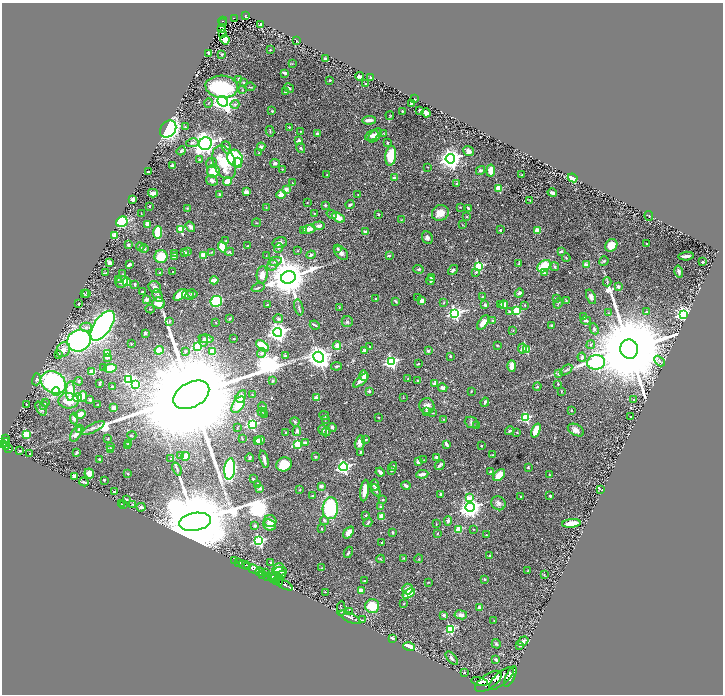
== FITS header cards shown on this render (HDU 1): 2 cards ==
NAXIS1  =                 1442
NAXIS2  =                 1384

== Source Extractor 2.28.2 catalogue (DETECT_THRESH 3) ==
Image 1442 x 1384 px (HDU 1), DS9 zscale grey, zoomed out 1/2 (1 PNG px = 2 x 2 image px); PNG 725 x 696 px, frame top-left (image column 2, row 1383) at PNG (2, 3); each listed source drawn as its Kron ellipse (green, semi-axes under 4 px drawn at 4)
Background 1.1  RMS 0.021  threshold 0.0625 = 3 sigma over >= 5 px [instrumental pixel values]
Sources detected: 588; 36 cannot appear on this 1/2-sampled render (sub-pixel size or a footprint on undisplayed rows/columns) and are neither listed nor drawn; of the other 552, the 500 brightest by FLUX_AUTO listed and drawn (52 fainter detections omitted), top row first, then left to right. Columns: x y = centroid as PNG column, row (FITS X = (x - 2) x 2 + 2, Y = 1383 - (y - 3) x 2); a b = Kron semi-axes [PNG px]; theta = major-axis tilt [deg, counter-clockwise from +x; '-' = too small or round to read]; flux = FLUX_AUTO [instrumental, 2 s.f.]
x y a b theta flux
246 15 4 2 - 150
234 18 4 2 - 140
223 21 4 2 - 160
223 23 2 1 - 19
260 24 3 2 - 2.5
222 29 3 3 - 24
222 33 2 2 - 3.8
225 40 5 4 - 57
297 41 2 1 - 2.1
270 50 2 2 - 5
209 53 3 3 - 13
222 54 2 2 - 8.2
325 59 3 3 - 8.8
292 64 3 2 - 2.1
285 73 4 2 - 8.9
359 76 4 3 - 18
371 77 3 2 - 7.3
239 79 4 3 - 9.2
330 80 2 2 - 3.4
244 83 4 3 - 4.8
366 84 2 2 - 3.8
222 87 16 11 -5 330
250 87 5 1 - 2.5
289 88 5 3 - 7.8
243 90 3 3 - 3.7
285 92 2 2 - 7.9
415 99 2 2 - 4.1
223 101 6 4 -44 2100
208 103 5 2 - 3.3
235 104 4 4 - 6.6
411 104 3 2 - 5
419 110 2 2 - 11
272 111 3 3 - 3.6
402 111 2 2 - 2.6
426 113 5 3 - 21
390 115 4 2 - 1.8
369 120 7 3 4 19
185 127 2 2 - 3.4
289 127 2 2 - 5.2
168 129 9 7 50 880
270 131 5 2 - 3.7
300 131 2 2 - 2.9
384 133 4 2 - 2.6
317 134 2 2 - 39
375 135 8 5 46 23
372 136 7 4 26 19
299 141 2 2 - 47
192 143 6 4 10 10
205 143 6 6 - 2800
387 143 3 3 - 3.5
226 147 6 4 -70 17
261 147 4 3 - 8.5
301 148 5 3 - 7
181 151 5 3 - 7.2
468 151 5 4 - 15
259 153 3 2 - 2.3
391 156 10 5 82 140
235 158 9 7 -58 380
199 159 3 3 - 4.3
450 159 5 4 - 3200
224 162 17 11 -68 170
211 163 5 5 - 9.7
238 163 5 3 - 48
275 163 5 4 - 9.8
172 166 3 3 - 9.5
427 167 3 2 - 2.2
282 169 3 2 - 2.9
480 170 5 4 - 10
213 171 6 6 - 91
491 171 6 4 83 42
148 172 2 2 - 6.6
327 175 2 2 - 2.4
522 175 2 2 - 2.7
394 178 2 2 - 32
573 178 5 3 - 86
212 180 6 5 - 14
227 181 4 3 - 61
292 183 3 2 - 2.6
457 183 3 3 - 2.7
499 188 3 3 - 160
286 189 2 2 - 55
246 192 3 3 - 20
552 192 5 2 - 14
153 193 5 3 - 17
220 194 3 3 - 6.2
281 195 5 4 - 53
358 195 2 2 - 3.1
133 199 3 2 - 19
530 200 3 3 - 2.9
307 203 2 2 - 2.2
325 205 3 3 - 5
350 205 4 3 - 8.1
150 206 2 2 - 8.4
460 207 3 2 - 2
187 208 4 3 - 3.9
266 208 4 2 - 2.1
468 208 3 2 - 8.5
314 213 2 2 - 3.3
440 213 8 7 - 44
141 214 2 2 - 2.9
332 214 5 4 - 6.7
378 214 2 2 - 2.8
649 216 5 1 - 2.2
338 217 7 4 -33 53
467 217 3 2 - 3.5
401 220 3 2 - 2
122 222 6 5 - 220
256 223 4 2 - 2.2
148 224 4 3 - 22
462 225 2 2 - 2.6
319 226 6 4 5 14
190 227 5 3 - 15
181 229 3 3 - 150
309 229 6 3 14 28
500 230 2 2 - 13
537 230 3 2 - 81
304 231 3 3 - 7.6
365 232 4 3 - 13
158 233 6 3 88 140
114 236 2 2 - 100
427 238 6 5 - 14
226 240 2 2 - 2.5
280 243 7 5 15 16
646 243 2 2 - 2.5
128 245 4 3 - 8.4
611 245 7 5 48 49
248 246 3 2 - 4.6
140 247 4 3 - 17
222 247 5 4 - 90
278 248 5 4 - 6.4
144 249 4 3 - 6.1
338 249 4 3 - 7.7
188 251 3 2 - 1.9
297 251 3 2 - 2.2
561 251 2 2 - 19
184 252 4 2 - 6.8
212 252 3 2 - 2.2
229 252 4 4 - 4.8
341 253 8 5 -45 16
175 254 3 2 - 2.1
204 255 2 2 - 110
311 255 5 3 - 7.3
266 256 2 2 - 1.9
389 256 2 2 - 12
686 256 8 2 4 14
161 257 6 6 - 86
175 257 4 2 - 5.6
566 258 4 2 - 4.4
275 261 7 4 14 13
604 261 5 3 - 5.1
109 262 3 3 - 17
702 262 2 2 - 10
519 264 3 2 - 4.1
129 265 4 2 - 12
272 265 6 4 43 12
586 265 2 2 - 67
479 266 3 3 - 280
544 266 7 5 40 120
555 267 4 3 - 5.4
419 269 5 3 - 5.9
453 270 5 3 - 13
173 272 2 2 - 3.7
476 272 3 3 - 7.5
679 272 6 3 -74 9.4
105 273 3 2 - 2.7
160 273 2 2 - 4.6
545 273 3 3 - 8.8
123 274 3 2 - 2.1
262 275 8 5 85 32
288 277 7 6 - 16000
432 277 3 3 - 19
118 279 3 2 - 2
214 280 4 3 - 30
430 281 4 3 - 5.6
122 282 6 5 - 14
127 282 4 3 - 140
607 282 4 3 - 4.1
135 284 3 2 - 6.8
155 287 7 5 -37 16
618 287 2 2 - 34
258 288 6 2 17 5.1
142 292 3 2 - 5.7
87 293 3 3 - 4.5
519 293 4 3 - 9.7
84 294 3 2 - 3.2
192 294 5 3 - 7.2
158 295 6 5 - 11
180 295 7 4 38 77
188 295 6 3 -16 15
482 297 4 2 - 2.7
591 297 7 4 -67 14
418 298 2 2 - 3.1
556 298 3 2 - 1.9
376 299 3 3 - 5.6
146 300 2 2 - 54
421 300 3 3 - 25
216 301 6 5 - 300
396 301 4 2 - 4.8
566 301 3 2 - 3.7
158 303 6 5 - 68
444 303 4 2 - 3.1
558 303 5 1 - 2.6
78 304 2 2 - 15
267 305 2 2 - 3.5
485 305 4 3 - 6.8
500 305 3 2 - 2.4
504 305 4 3 - 31
525 305 3 2 - 2.2
299 307 8 3 -75 5.4
339 307 3 2 - 2.1
150 309 4 2 - 3.4
509 311 3 3 - 7.4
517 311 3 3 - 260
646 312 4 3 - 5.5
455 313 4 4 - 860
608 313 3 2 - 2.1
683 314 4 4 - 1000
584 316 4 3 - 7.7
230 318 3 2 - 4
278 319 5 4 - 5.8
492 320 2 2 - 5.6
169 321 3 3 - 3.9
586 321 5 3 - 10
216 322 2 2 - 2.7
347 322 5 5 - 9.3
483 323 8 4 56 37
315 325 5 2 - 4.6
102 326 17 8 55 1600
552 326 3 3 - 6.6
86 327 6 4 -2 13
594 329 5 4 - 9.4
513 330 3 2 - 2.9
278 332 4 4 - 1900
145 333 2 2 - 24
206 339 7 4 -8 16
234 339 2 2 - 2.8
204 340 6 4 82 11
79 341 12 10 26 940
131 344 2 2 - 2.2
497 345 2 2 - 3.5
591 345 4 3 - 4.9
197 346 3 3 - 230
262 346 7 4 -37 120
337 346 4 4 - 40
370 347 3 3 - 3.6
522 348 5 4 - 19
629 349 9 9 - 110000
63 350 8 6 62 27
159 350 4 4 - 38
526 350 3 3 - 150
185 351 3 2 - 4.8
365 351 2 2 - 52
428 351 2 2 - 30
212 352 4 4 - 42
262 353 4 4 - 12
58 354 4 3 - 5.1
108 354 3 2 - 89
285 356 2 2 - 33
450 356 2 2 - 8.6
107 357 4 3 - 15
319 357 6 5 - 3200
582 357 4 3 - 8
659 361 6 3 -47 9.6
391 362 4 4 - 660
596 362 9 7 11 1700
418 364 2 2 - 3.5
336 366 5 3 - 5.1
512 366 6 3 90 34
104 367 4 3 - 3.3
110 368 7 4 6 56
566 370 7 3 35 7.3
92 372 4 3 - 110
559 374 3 3 - 7.6
364 376 5 3 - 60
408 378 2 1 - 1.8
36 379 6 3 75 7.1
129 380 4 4 - 510
417 380 2 2 - 2.5
79 381 4 3 - 4.3
273 381 3 3 - 5.6
361 381 9 4 40 22
53 382 13 10 -32 550
100 383 3 2 - 6
135 384 3 3 - 220
435 384 2 2 - 58
558 384 4 2 - 3.3
112 386 2 2 - 11
537 387 4 2 - 3.1
443 388 4 4 - 17
70 391 10 4 88 67
369 391 2 2 - 15
471 391 2 2 - 2.4
561 391 3 2 - 2.6
56 392 4 4 - 29
191 395 19 12 28 220000
252 395 2 2 - 1.9
241 396 6 4 60 28
82 397 5 4 - 23
77 398 4 4 - 110
317 398 2 2 - 71
403 398 2 2 - 1.9
90 400 3 2 - 6.6
634 400 2 2 - 5.2
68 401 10 8 -1 65
485 402 4 2 - 5.2
45 403 2 2 - 10
26 404 2 2 - 2.3
98 404 2 2 - 2.2
238 405 9 5 57 80
43 406 3 3 - 3.5
427 406 8 7 - 24
263 407 5 3 - 4.5
114 408 4 3 - 18
41 409 8 4 -59 12
571 410 3 3 - 3.4
262 412 4 2 - 3.2
426 412 4 3 - 7
433 413 4 2 - 3
80 414 5 4 - 22
264 414 2 2 - 2.6
324 416 5 3 - 5.2
630 416 2 1 - 3
378 417 2 2 - 2.3
526 418 3 3 - 340
74 419 6 4 -85 11
325 419 3 2 - 2.1
444 419 3 3 - 3.1
295 422 4 3 - 5.4
471 422 7 5 -22 10
252 424 3 3 - 440
477 426 3 2 - 2.6
332 427 4 3 - 12
93 428 12 3 27 13
237 428 2 2 - 2
79 429 3 3 - 8.2
323 430 5 3 - 7.6
536 430 7 4 70 66
576 430 9 5 -28 24
297 431 5 4 - 12
510 431 5 3 - 7.7
326 432 5 4 - 5.2
517 432 2 2 - 2.9
286 433 4 3 - 4.8
26 434 3 3 - 270
76 434 8 4 57 19
132 435 4 2 - 2.5
5 439 3 1 - 53
108 439 3 2 - 2.4
242 439 3 3 - 2.8
366 439 4 2 - 5.7
257 440 4 4 - 9.3
260 440 5 3 - 24
5 442 4 4 - 720
305 443 4 3 - 8.9
360 443 7 5 76 22
2 444 2 2 - 410
128 444 4 3 - 8.1
298 444 3 3 - 250
446 444 4 3 - 15
6 446 3 2 - 280
110 446 3 3 - 3.4
127 446 3 3 - 5.9
481 446 2 2 - 5.5
9 449 4 2 - 230
111 449 4 3 - 3.4
20 451 3 2 - 4.1
360 452 4 2 - 4.3
76 453 4 2 - 5.8
30 454 2 2 - 7
180 455 3 3 - 3.7
492 455 3 3 - 4.1
186 456 4 3 - 45
315 457 3 3 - 4.7
436 457 2 2 - 28
171 458 3 2 - 2.6
250 458 4 2 - 7.2
99 459 2 2 - 10
264 459 9 2 -75 16
424 460 2 2 - 2.1
418 462 3 3 - 9.7
284 464 8 7 - 110
440 465 5 2 - 9.3
393 466 4 3 - 5.1
343 467 4 4 - 900
528 467 3 3 - 4.3
177 469 7 2 -68 5.6
230 469 11 5 84 700
391 471 2 2 - 14
380 472 4 3 - 12
490 472 3 3 - 6.4
89 473 5 4 - 34
128 474 3 2 - 4.4
422 474 6 3 9 19
499 475 7 4 44 81
550 475 3 3 - 2.7
74 476 3 2 - 52
253 479 2 2 - 8.4
104 480 2 2 - 12
84 482 4 2 - 6
258 484 2 2 - 12
374 485 6 3 -89 16
321 486 2 2 - 41
406 486 4 2 - 16
260 488 2 2 - 28
601 489 4 1 - 2.6
300 490 2 2 - 3.5
365 490 11 3 82 53
376 490 6 3 -62 9.1
115 492 3 2 - 8.9
441 494 2 2 - 23
313 495 3 2 - 4.1
521 496 2 2 - 7.1
550 496 3 2 - 6.7
469 498 4 3 - 51
126 499 3 2 - 5.3
383 500 2 2 - 3
498 503 7 7 - 15
121 504 3 2 - 2.1
133 504 3 3 - 2.9
124 505 3 2 - 2
141 507 4 4 - 8.7
380 507 2 2 - 6.4
470 507 5 4 - 2800
330 508 11 7 86 350
366 515 3 2 - 4.2
381 516 4 3 - 28
324 520 5 4 - 7.3
270 521 6 6 - 36
448 521 5 3 - 8.8
195 522 16 9 9 100000
368 522 5 3 - 4.7
571 523 9 3 6 65
436 524 2 2 - 2.7
270 525 6 5 - 27
255 526 2 2 - 23
322 529 2 2 - 2.8
459 529 3 3 - 120
474 529 3 3 - 2.6
349 532 7 4 52 38
393 532 3 2 - 3.8
437 534 4 3 - 3
486 535 2 2 - 5.9
259 541 4 4 - 570
382 543 2 2 - 4.7
348 552 6 2 61 4.2
489 556 3 3 - 5.2
403 558 3 2 - 2.6
381 559 4 3 - 3.7
418 559 4 1 - 2
235 560 2 1 - 220
239 562 2 2 - 240
271 563 3 2 - 6.5
244 565 6 3 -22 1100
248 567 2 2 - 470
278 568 6 4 33 44
322 568 3 2 - 2.1
254 569 6 3 -17 2800
281 571 6 3 2 25
527 571 3 2 - 2.3
260 572 4 4 - 1100
266 572 4 2 - 250
263 574 3 2 - 400
282 575 3 2 - 5.2
544 575 4 2 - 2.5
267 576 3 3 - 710
271 576 3 2 - 520
274 578 4 2 - 500
485 579 2 2 - 16
277 581 3 2 - 490
364 581 2 2 - 12
279 582 3 2 - 620
428 582 3 2 - 2.7
284 585 9 2 -29 1700
408 589 5 5 - 21
361 591 4 3 - 41
325 592 3 1 - 1.8
409 594 7 3 32 90
403 604 3 2 - 2.7
372 606 7 7 - 110
480 608 3 2 - 52
341 609 7 3 -88 4.5
349 612 2 2 - 2.8
444 615 2 2 - 27
461 615 6 4 -8 18
350 617 12 4 -27 14
362 620 3 2 - 2.6
494 620 3 2 - 1.9
450 629 3 3 - 310
392 638 3 3 - 9.3
523 641 5 4 - 22
496 644 5 4 - 4.7
520 645 3 2 - 8.1
409 647 6 3 -17 68
452 658 8 3 -50 9
496 660 4 2 - 7.5
464 673 2 2 - 3.2
510 676 11 4 66 4800
502 678 15 6 41 8500
488 681 15 7 34 10000
480 682 8 4 -12 4100
At the frame edge (FLAGS 8, measured only in part): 1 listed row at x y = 2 444
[52 fainter detections neither listed nor drawn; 36 sub-pixel or undisplayed-footprint detections neither listed nor drawn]